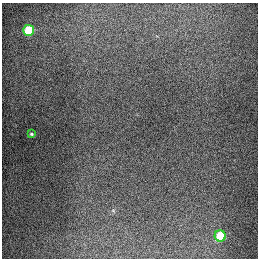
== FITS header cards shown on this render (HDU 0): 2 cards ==
NAXIS1  =                  256
NAXIS2  =                  256

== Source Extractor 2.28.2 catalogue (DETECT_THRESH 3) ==
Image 256 x 256 px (HDU 0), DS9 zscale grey, 1 PNG px = 1 image px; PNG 260 x 260 px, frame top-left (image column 1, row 256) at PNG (2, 3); each listed source drawn as its Kron ellipse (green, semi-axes under 4 px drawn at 4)
Background 1280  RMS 26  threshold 79.2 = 3 sigma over >= 5 px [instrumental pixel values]
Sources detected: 3; all 3 listed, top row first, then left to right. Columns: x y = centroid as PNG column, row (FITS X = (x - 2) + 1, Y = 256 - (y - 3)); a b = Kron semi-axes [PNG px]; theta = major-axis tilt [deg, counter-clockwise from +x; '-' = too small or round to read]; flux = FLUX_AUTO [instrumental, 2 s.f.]
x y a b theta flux
29 30 5 5 - 90000
31 134 4 3 - 2200
220 236 5 5 - 69000